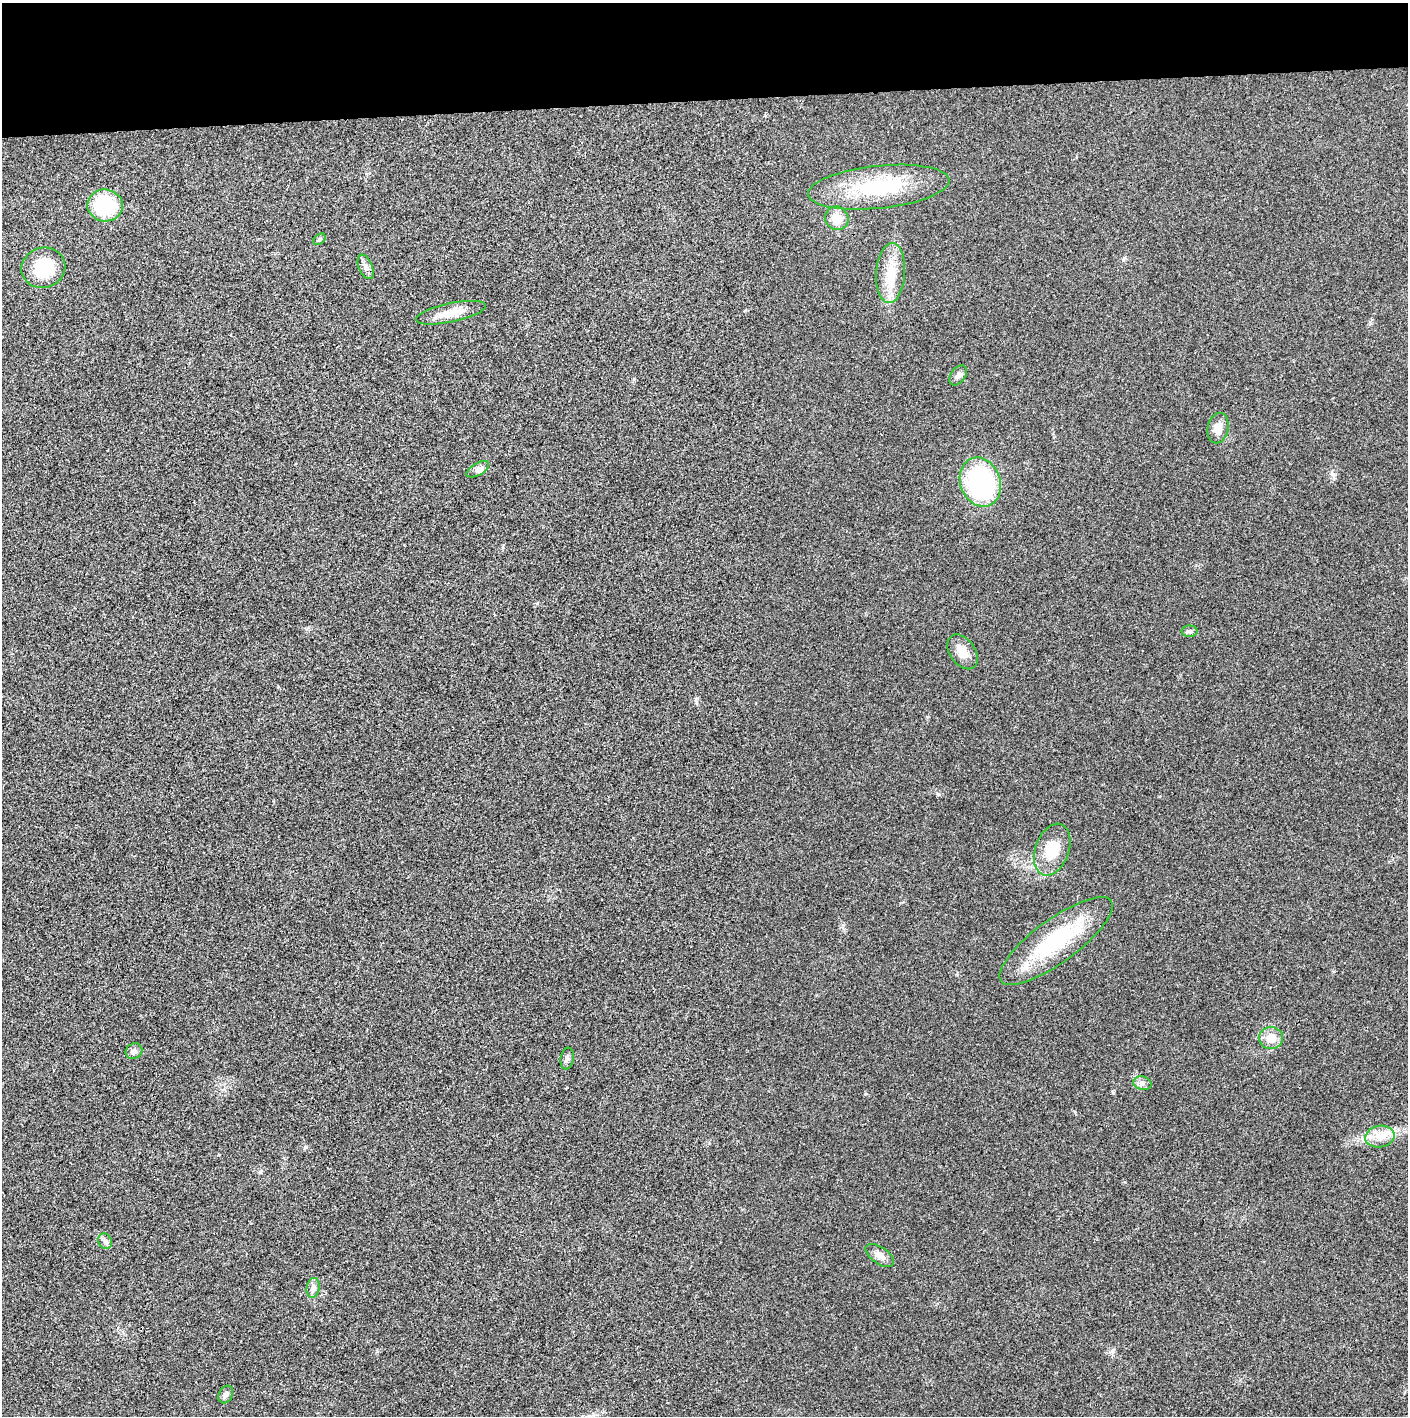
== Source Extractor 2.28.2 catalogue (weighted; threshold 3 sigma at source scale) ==
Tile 2 of 3 x 3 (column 2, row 1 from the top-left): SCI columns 1407-2812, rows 2850-4263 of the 4224 x 4264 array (HDU 1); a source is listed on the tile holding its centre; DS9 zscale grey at full resolution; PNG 1410 x 1418 px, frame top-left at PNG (2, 3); each listed source drawn as its Kron ellipse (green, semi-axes under 4 px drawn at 4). Shown black and unused: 7% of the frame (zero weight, under 3 of 4 exposures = <1% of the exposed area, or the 3 px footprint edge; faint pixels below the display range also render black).
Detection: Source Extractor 2.28.2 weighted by HDU 2 'WHT'; one run over the whole footprint, this tile lists its part. Background 0.0259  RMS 0.006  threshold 0.0268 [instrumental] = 3 sigma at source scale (4.5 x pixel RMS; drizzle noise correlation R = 1.50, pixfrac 1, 0.05/0.05 arcsec/px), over >= 5 px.
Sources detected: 25; all 25 listed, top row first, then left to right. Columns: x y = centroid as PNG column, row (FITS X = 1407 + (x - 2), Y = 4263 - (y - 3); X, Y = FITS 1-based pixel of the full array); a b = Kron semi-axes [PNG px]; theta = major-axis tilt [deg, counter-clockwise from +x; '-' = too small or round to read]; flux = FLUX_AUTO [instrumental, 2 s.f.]
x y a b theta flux
879 187 71 21 6 49
105 205 17 16 - 33
837 218 12 11 - 9.1
319 239 7 5 41 1
366 267 13 7 -68 2.6
43 268 22 20 17 25
891 273 30 14 86 16
451 313 35 9 12 9.4
958 375 11 7 54 2.3
1218 428 15 10 78 6
478 469 12 6 29 2.7
980 482 25 20 -70 78
1190 631 8 6 -2 1.4
962 652 19 12 -54 7.2
1052 850 27 17 69 17
1056 941 68 21 36 53
1271 1038 12 11 - 7.5
134 1051 8 7 - 2.4
567 1059 11 6 81 1.9
1142 1083 9 7 -14 2.2
1380 1137 15 10 11 7.2
105 1241 8 6 -63 1.9
880 1255 16 8 -34 4.5
313 1288 10 6 80 2.3
226 1395 9 6 60 2
Unlisted compact peaks at least as high as the median listed source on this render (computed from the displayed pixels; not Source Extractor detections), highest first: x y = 938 794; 1112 1351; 305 1147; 1113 1093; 865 1094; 1123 260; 537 603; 1332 474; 634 379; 696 702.